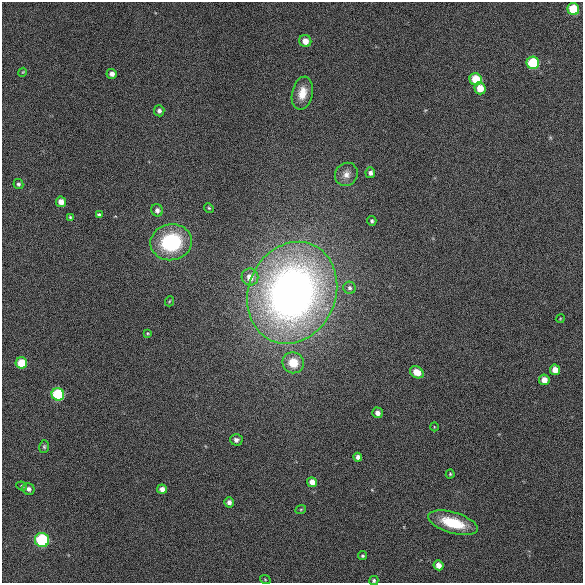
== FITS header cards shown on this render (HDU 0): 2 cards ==
NAXIS1  =                  581 /
NAXIS2  =                  581 /

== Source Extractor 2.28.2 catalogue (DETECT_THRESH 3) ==
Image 581 x 581 px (HDU 0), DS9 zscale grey, 1 PNG px = 1 image px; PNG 585 x 585 px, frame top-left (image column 1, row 581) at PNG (2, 2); each listed source drawn as its Kron ellipse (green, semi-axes under 4 px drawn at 4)
Background 495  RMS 22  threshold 66.5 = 3 sigma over >= 5 px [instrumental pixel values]
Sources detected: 49; all 49 listed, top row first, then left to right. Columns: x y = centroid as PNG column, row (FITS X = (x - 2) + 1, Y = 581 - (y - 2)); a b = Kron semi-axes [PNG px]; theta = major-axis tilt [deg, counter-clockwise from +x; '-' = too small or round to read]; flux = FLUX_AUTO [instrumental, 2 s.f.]
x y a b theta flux
573 9 6 6 - 5.3e+04
305 41 6 6 - 1.5e+04
533 63 6 6 - 8.4e+04
23 72 4 3 - 1.4e+03
112 74 5 5 - 7.6e+03
476 79 6 6 - 4.4e+04
480 88 6 5 - 2.3e+04
302 93 17 10 78 2.3e+04
159 111 5 5 - 4.7e+03
370 173 5 5 - 5.4e+03
346 174 12 11 - 1.1e+04
18 184 5 5 - 3.0e+03
61 202 5 5 - 1.0e+04
209 208 5 4 - 2.0e+03
157 210 6 5 - 5.9e+03
99 215 4 4 - 3.0e+03
70 217 4 4 - 1.6e+03
372 221 5 4 - 2.7e+03
171 242 21 18 9 1.3e+05
250 277 8 8 - 1.7e+04
350 288 6 6 - 3.9e+03
292 293 52 43 66 1.1e+06
170 301 5 3 - 1.5e+03
560 319 4 3 - 1.3e+03
148 333 4 3 - 1.6e+03
21 363 6 5 - 3.9e+04
293 363 11 10 - 3.0e+04
555 370 5 5 - 1.5e+04
417 372 7 5 -32 2.0e+04
544 380 5 5 - 1.4e+04
58 394 6 6 - 1.2e+05
377 413 5 5 - 7.5e+03
434 427 4 3 - 1.1e+03
236 440 6 5 - 5.9e+03
44 447 6 5 - 2.5e+03
358 457 4 4 - 5.9e+03
450 474 4 4 - 1.8e+03
312 482 5 5 - 1.2e+04
22 486 5 4 - 1.7e+03
28 489 6 5 - 5.0e+03
162 489 5 4 - 7.2e+03
229 502 5 5 - 5.8e+03
301 509 5 3 - 1.5e+03
453 523 26 10 -17 5.9e+04
42 540 7 7 - 1.2e+05
363 556 4 4 - 2.4e+03
439 565 5 5 - 1.2e+04
265 579 5 3 - 1.4e+03
374 580 4 4 - 2.3e+03
At the frame edge (FLAGS 8, measured only in part): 1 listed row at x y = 374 580